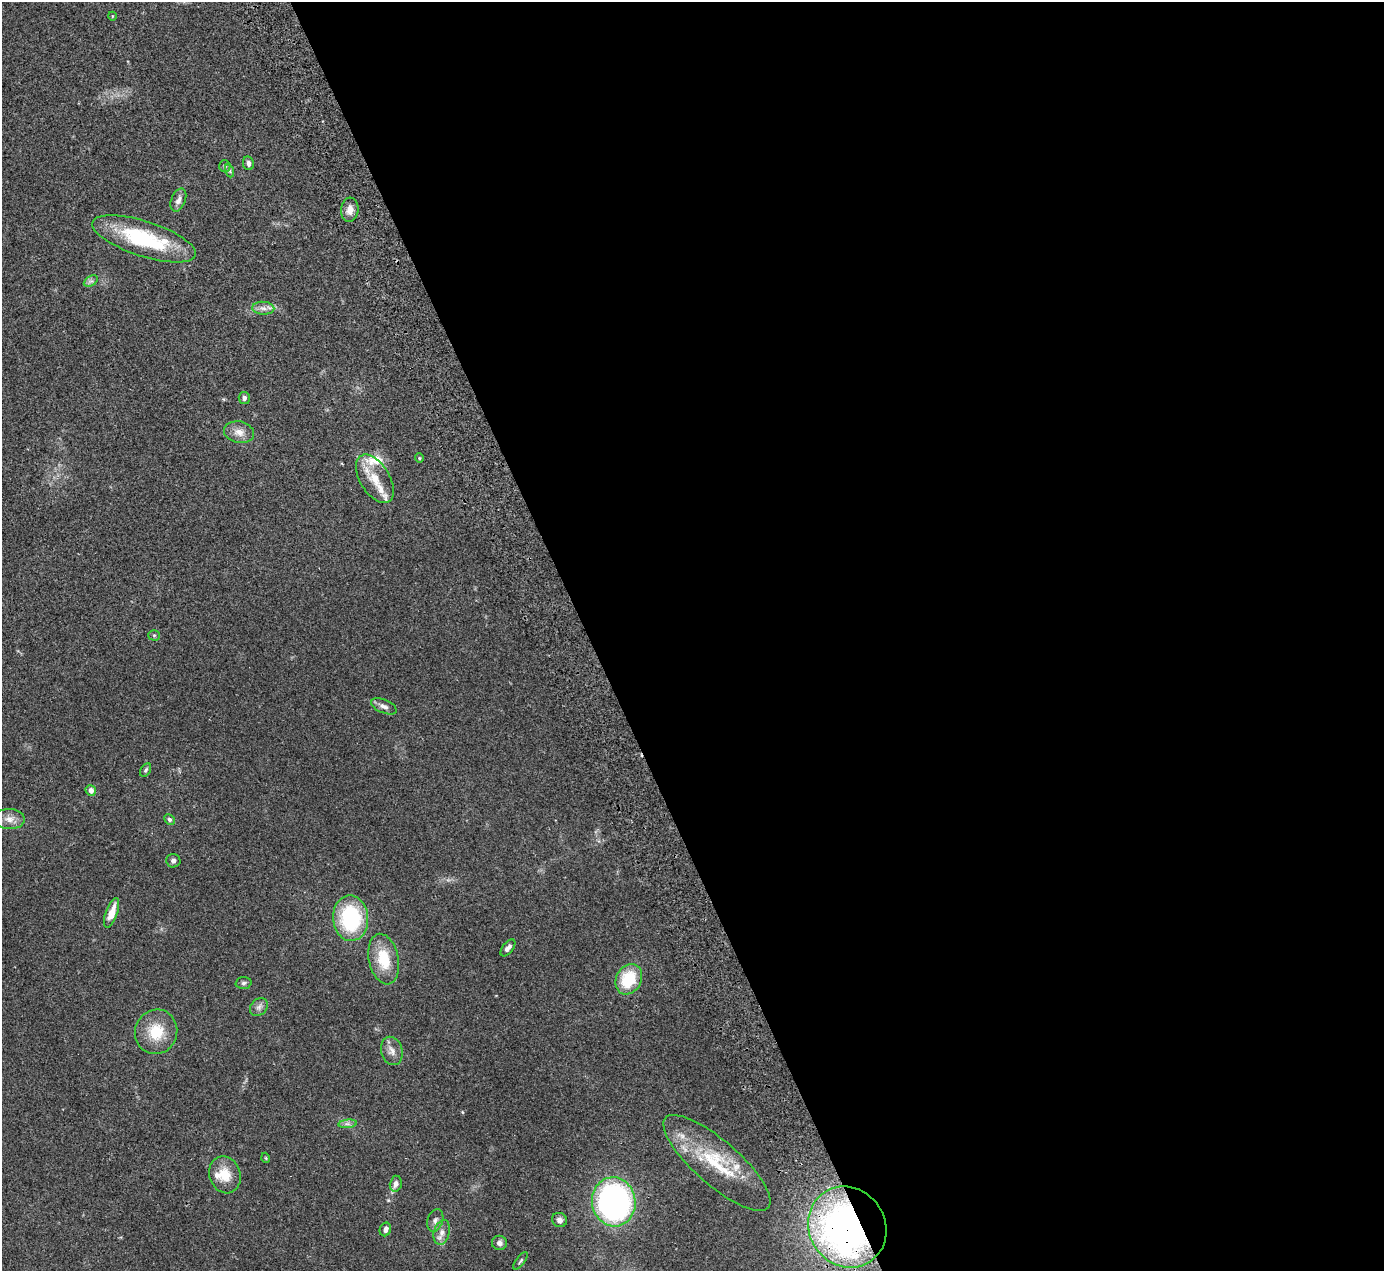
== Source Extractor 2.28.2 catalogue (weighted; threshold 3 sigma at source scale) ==
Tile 8 of 4 x 4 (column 4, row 2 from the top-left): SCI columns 4200-5581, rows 2719-3987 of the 5636 x 5565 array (HDU 1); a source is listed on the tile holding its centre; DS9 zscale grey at full resolution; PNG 1386 x 1273 px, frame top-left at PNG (2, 2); each listed source drawn as its Kron ellipse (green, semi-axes under 4 px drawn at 4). Shown black and unused: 58% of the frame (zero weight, under 2 of 3 exposures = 3% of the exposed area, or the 3 px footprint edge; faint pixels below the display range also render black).
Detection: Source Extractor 2.28.2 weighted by HDU 2 'WHT'; one run over the whole footprint, this tile lists its part. Background 0.0772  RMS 0.0083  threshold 0.0374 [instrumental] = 3 sigma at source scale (4.5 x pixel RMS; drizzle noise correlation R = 1.50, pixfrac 1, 0.05/0.05 arcsec/px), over >= 5 px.
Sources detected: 46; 1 inside a brighter object's white glare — neither listed nor drawn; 3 inside a brighter listed object's ellipse — not listed separately; the other 42 listed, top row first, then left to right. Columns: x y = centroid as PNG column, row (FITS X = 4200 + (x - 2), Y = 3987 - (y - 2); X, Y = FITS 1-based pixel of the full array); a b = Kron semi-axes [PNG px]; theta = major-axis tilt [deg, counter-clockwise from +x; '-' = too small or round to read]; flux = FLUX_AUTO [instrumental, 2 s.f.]
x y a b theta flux
112 16 4 3 - 0.6
248 163 7 5 -79 2.7
225 166 6 5 - 1.4
230 171 7 4 -71 1.4
178 200 12 7 69 4.1
350 210 12 9 84 6
144 239 54 17 -18 68
91 281 7 5 32 2.1
263 308 11 6 -3 3.9
244 398 6 5 - 2.4
239 432 15 11 -12 7.2
419 458 5 4 - 0.87
375 479 27 15 -58 18
154 635 5 5 - 1.2
384 706 13 6 -23 4
146 770 7 4 60 1.6
91 790 5 5 - 4.4
9 819 15 10 -1 7.2
169 819 6 4 -46 1.8
173 861 7 6 - 2.2
112 913 15 6 70 11
351 918 23 17 -86 68
508 948 10 5 51 3.7
384 959 25 14 -78 24
629 979 16 12 62 29
244 983 8 6 3 1.9
259 1007 10 7 47 3.3
156 1032 22 21 - 24
392 1051 14 10 -76 5.8
348 1124 9 4 5 2.1
266 1158 5 3 - 0.69
717 1163 68 22 -41 50
225 1175 19 15 -72 16
396 1184 8 6 77 4.1
614 1202 25 22 -82 240
435 1220 11 7 72 3.2
559 1220 8 7 - 3.6
847 1227 42 38 -57 340
385 1229 7 5 68 3.1
442 1232 12 8 74 4.8
499 1243 7 7 - 2.8
521 1261 10 3 53 1.3
Overlapping masked pixels (flux is a lower limit): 1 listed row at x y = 847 1227